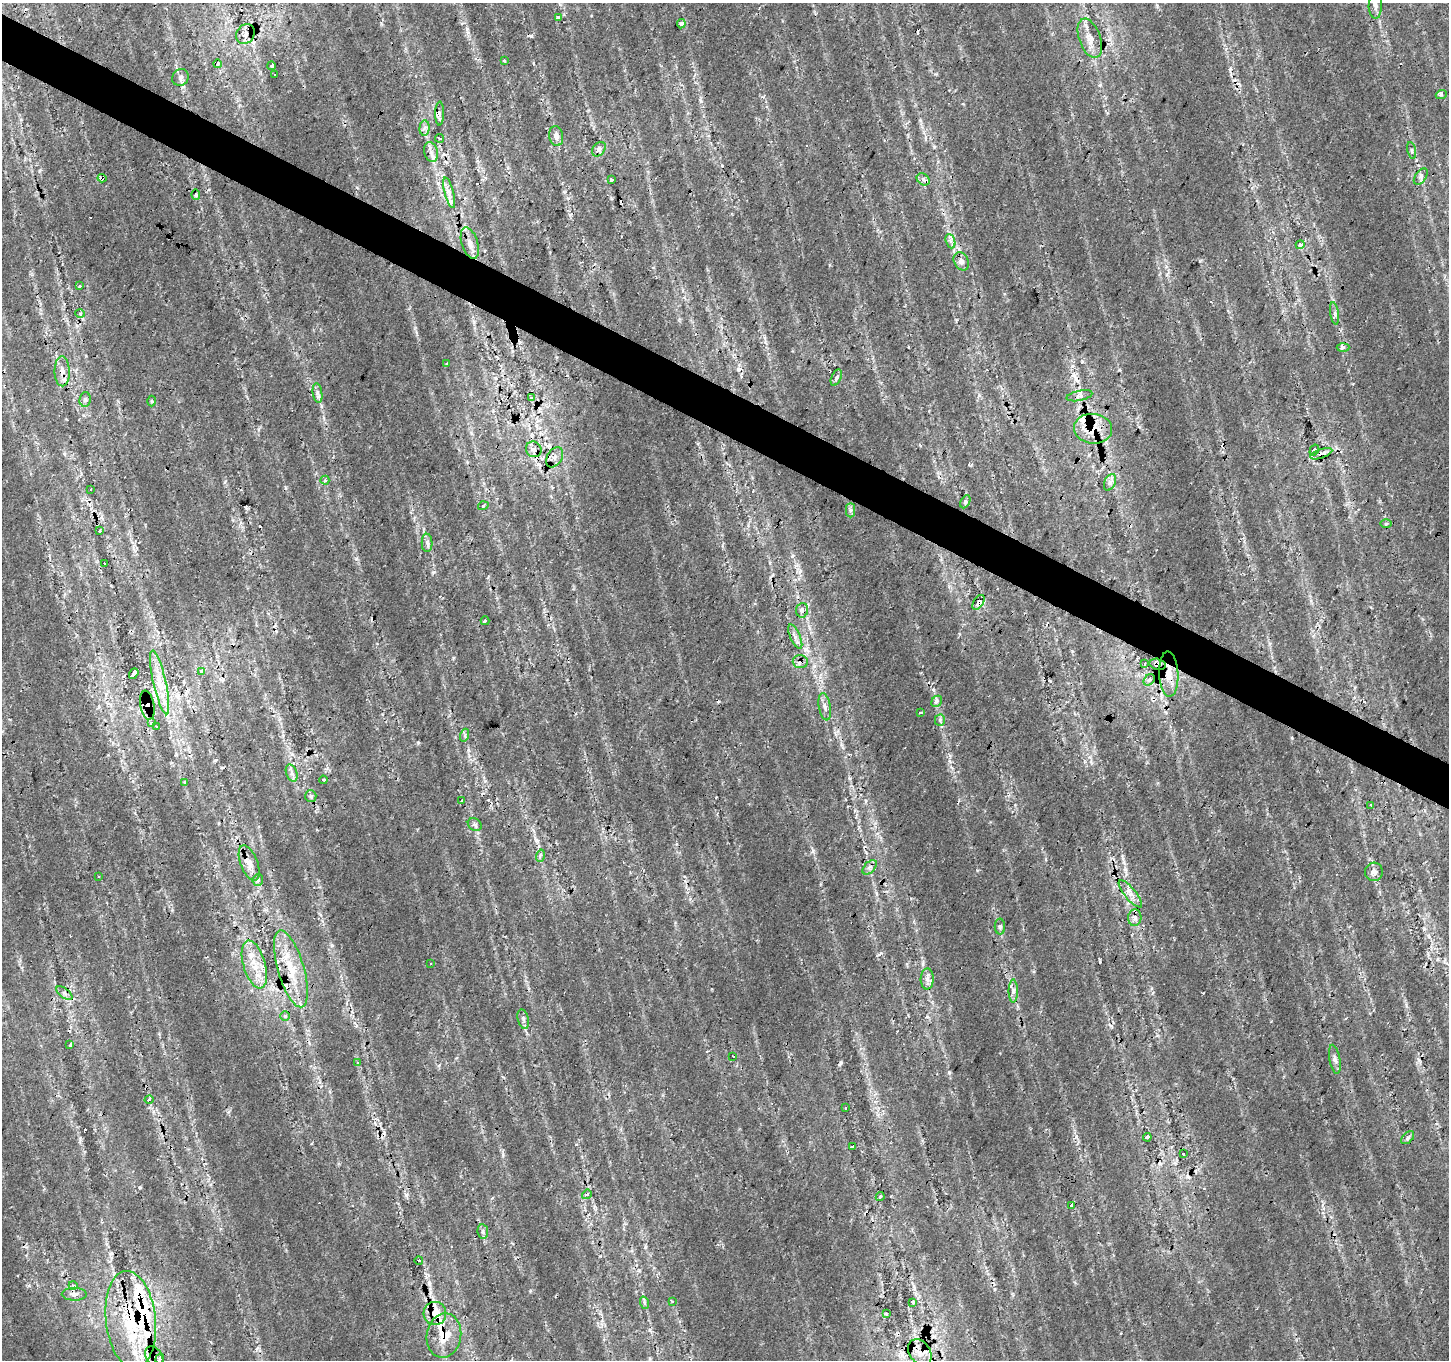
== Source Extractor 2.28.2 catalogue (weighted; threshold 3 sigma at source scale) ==
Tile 11 of 4 x 4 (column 3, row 3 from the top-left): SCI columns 2898-4344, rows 1617-2974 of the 5792 x 5881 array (HDU 1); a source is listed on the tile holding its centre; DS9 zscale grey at full resolution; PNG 1451 x 1362 px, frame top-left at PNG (2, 3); each listed source drawn as its Kron ellipse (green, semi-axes under 4 px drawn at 4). Shown black and unused: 4% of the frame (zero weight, under 2 of 3 exposures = <1% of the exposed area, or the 3 px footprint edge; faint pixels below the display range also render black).
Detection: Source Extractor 2.28.2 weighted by HDU 2 'WHT'; one run over the whole footprint, this tile lists its part. Background 0.0153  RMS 0.0065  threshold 0.0292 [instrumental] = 3 sigma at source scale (4.5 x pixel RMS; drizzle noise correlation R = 1.50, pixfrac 1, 0.0396/0.0396 arcsec/px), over >= 5 px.
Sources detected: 169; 27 cosmic-ray / hot-pixel residue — neither listed nor drawn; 16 inside a brighter listed object's ellipse — not listed separately; the other 126 listed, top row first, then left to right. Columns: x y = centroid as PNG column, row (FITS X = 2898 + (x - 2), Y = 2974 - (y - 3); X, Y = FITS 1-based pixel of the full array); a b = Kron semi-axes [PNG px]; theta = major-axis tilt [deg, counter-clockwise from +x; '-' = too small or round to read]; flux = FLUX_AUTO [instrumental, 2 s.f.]
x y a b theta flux
1375 6 12 6 89 3.3
559 17 4 3 - 3.8
681 24 4 4 - 1.5
245 34 10 8 56 4.5
1090 38 20 10 -71 7.9
504 61 3 3 - 1.7
217 64 4 3 - 0.76
271 66 4 3 - 8.2
275 75 3 3 - 2
180 77 9 8 - 2.5
1441 95 5 3 - 1.3
440 114 12 4 89 2
424 128 8 5 88 1.9
556 136 10 7 -79 3.3
439 138 4 3 - 1.3
599 149 8 6 50 2.7
1412 150 8 3 -77 1.1
431 152 10 7 -74 3.3
1421 176 9 5 54 2.5
102 178 4 3 - 4.1
923 179 7 5 -36 2.3
612 180 4 3 - 5.7
449 193 15 4 -75 3.9
196 195 5 4 - 0.84
950 241 7 4 -70 2
470 243 16 8 -72 5.1
1300 245 4 4 - 4.9
961 261 9 7 -63 2.6
79 286 3 3 - 2.3
1335 313 11 4 -82 2
80 314 5 3 - 1.1
1343 347 6 4 2 1.2
446 364 3 2 - 1
62 371 15 7 -89 5.3
836 378 9 5 66 2
317 393 10 4 -81 2.1
1079 396 13 5 11 2.6
531 398 4 3 - 19
85 399 7 5 85 1.8
152 401 5 3 - 0.77
1093 429 19 15 -6 16
534 449 8 7 - 3
1314 450 6 3 58 20
1321 454 11 4 20 2.8
555 457 11 7 58 3.5
325 480 4 4 - 1.1
1110 482 9 5 65 2.5
90 489 3 2 - 0.7
965 502 7 4 62 1.1
483 506 5 3 - 0.67
850 510 7 4 -89 1.4
1386 524 6 4 1 0.78
99 531 3 3 - 2.2
427 543 9 5 -89 2
104 563 3 3 - 2
979 602 8 5 58 2.8
802 610 7 6 - 2.8
485 621 4 3 - 3
795 636 13 5 -65 3.2
800 662 7 6 - 4.5
1145 663 3 2 - 0.76
1158 664 8 5 -13 2.4
201 672 4 3 - 8.3
134 674 6 4 54 79
1169 674 22 9 -87 10
1149 680 6 4 43 1.6
160 682 32 6 -77 12
937 701 6 4 47 1.4
147 705 14 7 -79 10
825 707 14 6 -80 3.5
921 712 3 2 - 0.65
940 720 5 5 - 1.3
151 723 4 3 - 3
156 727 4 3 - 2.7
465 735 7 4 72 1.1
292 773 9 5 -69 2.3
323 780 4 3 - 1.2
185 782 3 3 - 2.4
311 796 6 5 - 1.4
462 801 3 3 - 1.5
1371 805 3 3 - 2.2
475 825 7 6 - 1.7
540 856 6 4 74 1.2
249 863 18 8 -69 6.5
870 867 9 5 46 2.2
1374 872 9 9 - 3.2
98 876 3 2 - 1
258 880 6 5 - 1.3
1130 894 17 5 -51 4.7
1135 918 8 6 84 2.7
1000 927 8 5 -89 1.5
254 964 25 11 -74 14
430 964 3 3 - 1.5
291 969 40 13 -74 24
927 979 10 6 89 3.3
1013 991 11 4 -90 2.5
64 993 9 4 -36 2.1
285 1016 5 5 - 1
523 1019 10 5 -76 1.9
70 1045 3 3 - 1.8
733 1056 3 2 - 0.85
1335 1059 15 5 -79 2.7
358 1062 4 3 - 1.2
149 1099 4 4 - 3
845 1108 3 2 - 0.92
1147 1137 4 3 - 9.9
1408 1138 8 5 45 1.7
853 1147 4 3 - 2.7
1183 1154 4 3 - 3
587 1194 5 4 - 2.1
880 1197 5 3 - 1.1
1071 1205 4 3 - 2.8
483 1232 7 5 -79 1.6
419 1260 4 3 - 1.5
73 1285 4 3 - 0.72
74 1294 12 6 -1 3.6
672 1301 3 3 - 3.5
912 1302 4 3 - 4.9
645 1303 6 4 -70 1.1
435 1313 11 11 - 9.9
886 1314 4 4 - 0.73
131 1320 49 25 -84 59
444 1336 22 17 81 15
920 1352 14 10 -54 8.6
154 1357 11 7 -53 4.7
160 1358 5 3 - 11
Overlapping masked pixels (flux is a lower limit): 19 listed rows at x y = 245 34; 102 178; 1300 245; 62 371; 531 398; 1093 429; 1321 454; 555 457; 979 602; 800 662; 1158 664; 1169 674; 147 705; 291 969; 435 1313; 131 1320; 444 1336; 920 1352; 154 1357
Isophote crosses this tile's border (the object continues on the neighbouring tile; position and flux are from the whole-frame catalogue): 1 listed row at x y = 160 1358
Unlisted compact peaks at least as high as the median listed source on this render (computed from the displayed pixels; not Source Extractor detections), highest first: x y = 418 743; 356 559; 1076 1136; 813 851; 140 1187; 485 781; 881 953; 841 1062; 321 406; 434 572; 949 1073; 80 1139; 1406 1005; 977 870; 1090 757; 453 658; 933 690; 29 1286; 959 634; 468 32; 1311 601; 258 429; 39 171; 1292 738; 792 556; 645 1247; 1123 859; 536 840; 956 320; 503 1155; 406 1195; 530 1291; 936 74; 866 801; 1072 651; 474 322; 934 147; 1072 366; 568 198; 927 1017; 830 265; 1100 85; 1107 113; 850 778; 979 395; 416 332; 949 761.